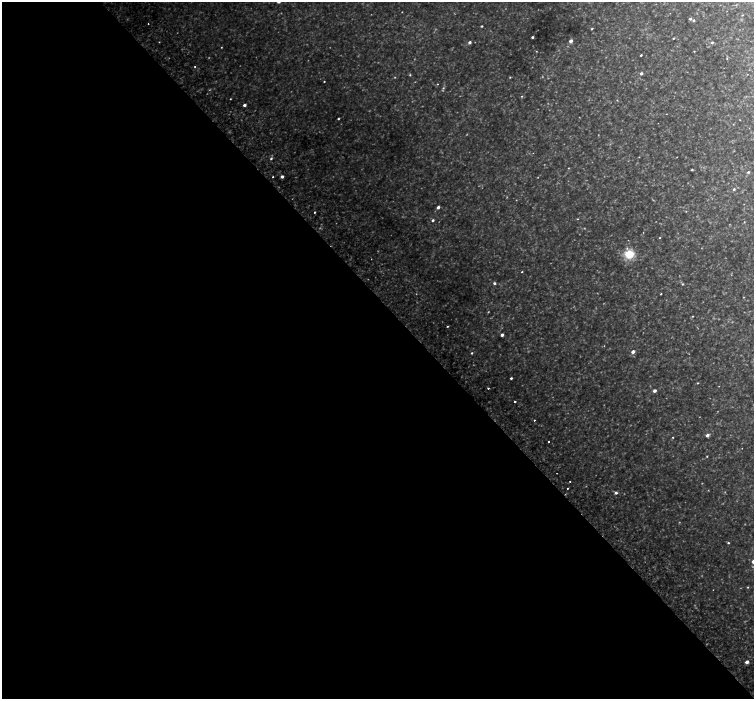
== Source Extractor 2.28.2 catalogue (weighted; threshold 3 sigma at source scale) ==
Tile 9 of 4 x 4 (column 1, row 3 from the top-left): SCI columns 75-1578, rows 1639-3032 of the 6169 x 6128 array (HDU 1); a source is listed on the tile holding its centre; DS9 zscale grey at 2 x 2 block average (1 PNG px = mean of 2 x 2 image px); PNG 756 x 701 px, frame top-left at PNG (2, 2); no overlay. Shown black and unused: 57% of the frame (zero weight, under 2 of 3 exposures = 5% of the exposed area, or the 3 px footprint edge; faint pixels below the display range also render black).
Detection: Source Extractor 2.28.2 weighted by HDU 2 'WHT'; one run over the whole footprint, this tile lists its part. Background 0.0513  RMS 0.0055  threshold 0.0248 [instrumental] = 3 sigma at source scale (4.5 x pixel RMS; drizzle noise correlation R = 1.50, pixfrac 1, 0.0396/0.0396 arcsec/px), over >= 5 px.
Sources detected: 102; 25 too faint to see at this stretch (2 x 2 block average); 2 cosmic-ray / hot-pixel residue — not listed; the other 75 listed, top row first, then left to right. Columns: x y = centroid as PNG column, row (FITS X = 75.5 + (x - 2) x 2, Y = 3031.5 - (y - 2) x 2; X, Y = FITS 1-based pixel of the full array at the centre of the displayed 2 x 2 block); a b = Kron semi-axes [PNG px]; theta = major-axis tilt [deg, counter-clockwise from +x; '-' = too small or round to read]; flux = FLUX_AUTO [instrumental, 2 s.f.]
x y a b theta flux
279 2 2 2 - 4.5
402 12 2 2 - 0.52
742 15 2 2 - 0.8
690 19 3 3 - 2.7
694 20 3 2 - 2.3
148 24 2 2 - 0.95
482 26 2 2 - 1.5
592 28 3 2 - 1.2
532 37 2 2 - 2.3
673 38 2 2 - 1.1
571 41 3 2 - 6.9
469 42 3 2 - 3.6
712 42 3 2 - 2.7
694 51 2 2 - 0.78
641 55 2 2 - 1.5
727 58 3 2 - 0.83
195 67 2 2 - 0.82
641 73 3 2 - 3.5
747 74 2 2 - 0.35
410 75 3 3 - 1
510 77 3 3 - 0.97
324 81 2 2 - 0.85
437 84 3 2 - 0.72
443 88 4 3 - 1.7
522 96 4 3 - 1
230 99 2 2 - 1
617 100 3 2 - 0.76
244 105 2 2 - 4.2
666 114 2 2 - 0.37
338 119 2 2 - 1.3
740 120 2 2 - 0.49
733 124 3 2 - 0.59
639 157 2 2 - 0.43
677 157 2 2 - 0.43
271 158 3 3 - 1.8
692 170 2 2 - 1.4
748 172 3 2 - 2.3
273 177 2 2 - 1
282 177 3 2 - 4.2
734 189 3 2 - 2.2
438 207 3 2 - 4.9
686 211 2 2 - 0.65
315 212 2 2 - 2.6
577 219 3 2 - 0.76
433 220 3 3 - 2.3
744 222 2 2 - 0.62
660 238 3 2 - 0.75
629 254 12 11 - 25
522 272 2 2 - 0.84
494 283 3 3 - 2.3
682 284 3 3 - 1.3
661 294 2 2 - 0.81
693 316 3 2 - 0.89
502 335 2 2 - 4.8
633 352 3 2 - 7
472 353 3 2 - 1.5
511 378 2 2 - 2
698 383 3 2 - 0.88
719 386 2 2 - 0.41
488 388 2 2 - 1.5
655 391 3 2 - 5.7
515 402 2 2 - 2.3
534 420 2 2 - 1.1
707 435 3 2 - 5.4
673 437 2 2 - 0.93
548 442 2 2 - 8.3
742 448 2 2 - 0.37
707 456 2 2 - 0.89
570 481 2 2 - 1
567 488 2 2 - 1.4
616 493 3 2 - 3.2
728 543 3 2 - 1.5
753 561 3 2 - 8
748 587 3 2 - 0.91
747 662 2 2 - 8.4
Isophote crosses this tile's border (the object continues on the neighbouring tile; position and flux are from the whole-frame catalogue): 2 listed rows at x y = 279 2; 753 561